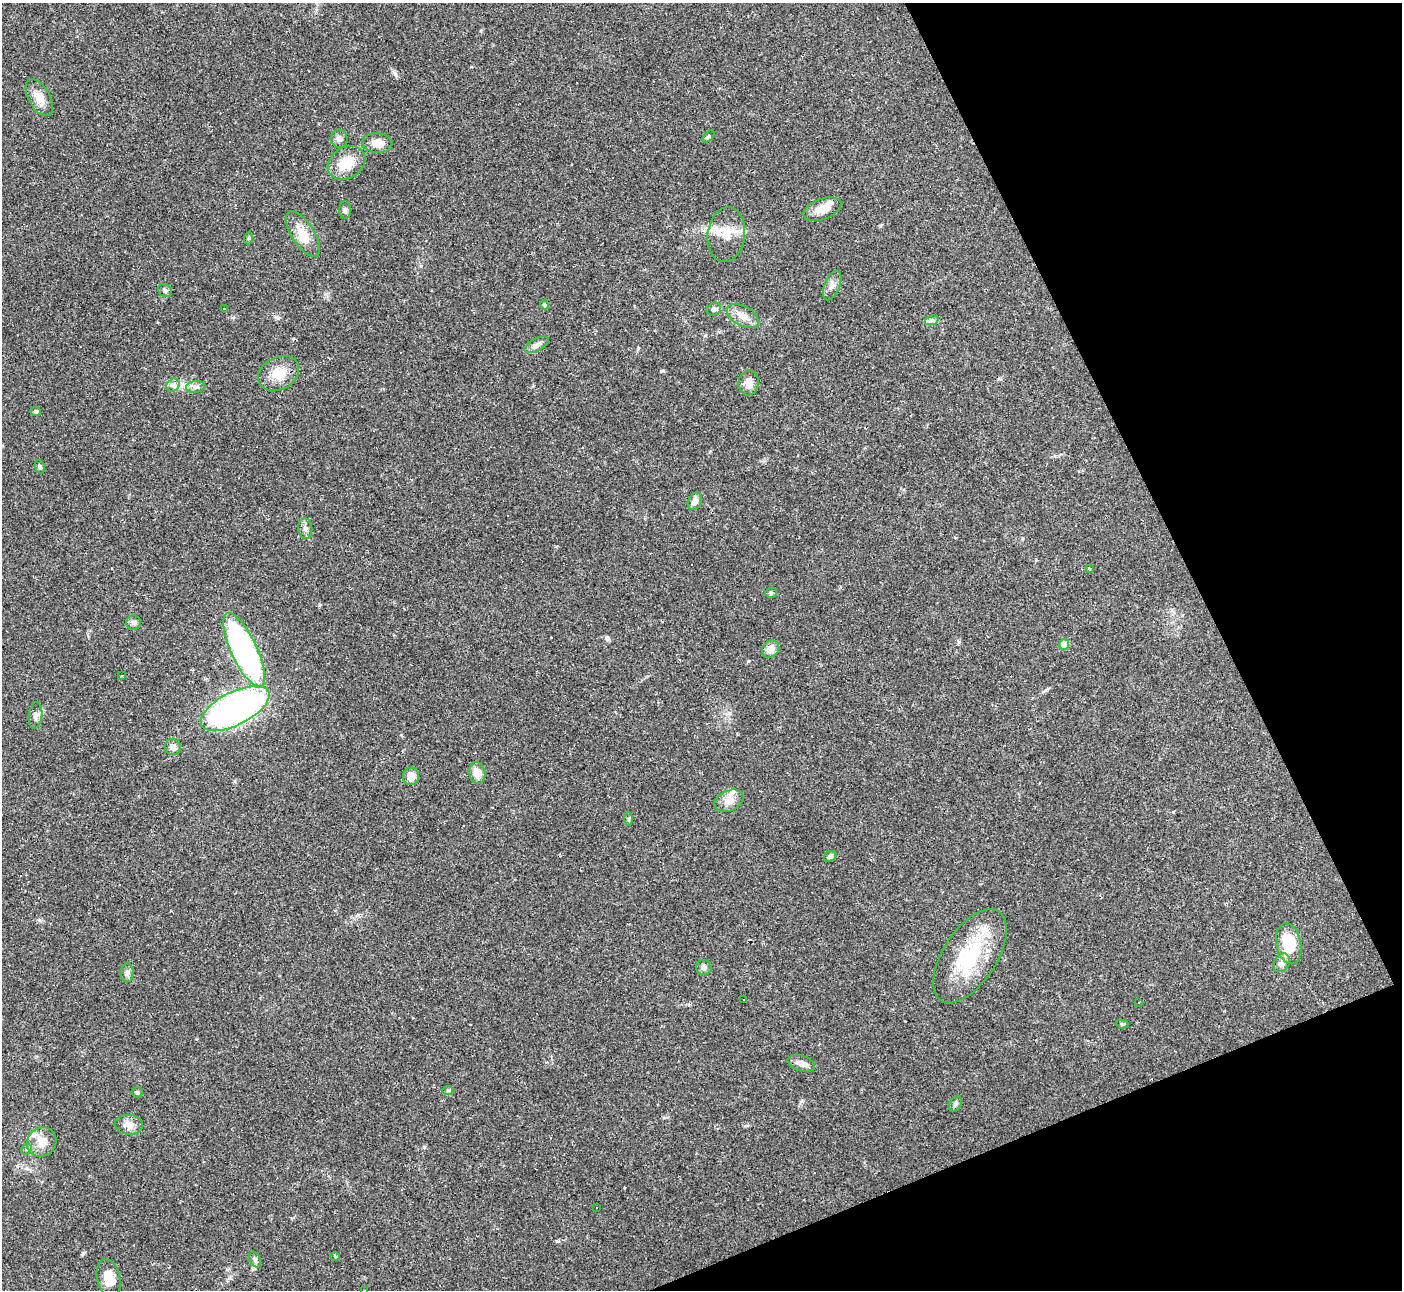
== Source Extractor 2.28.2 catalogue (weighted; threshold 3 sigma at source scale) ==
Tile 12 of 4 x 4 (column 4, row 3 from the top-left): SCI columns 4201-5600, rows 1443-2730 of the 5604 x 5592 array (HDU 1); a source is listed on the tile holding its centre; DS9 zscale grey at full resolution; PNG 1404 x 1292 px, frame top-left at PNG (2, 3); each listed source drawn as its Kron ellipse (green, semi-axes under 4 px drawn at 4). Shown black and unused: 20% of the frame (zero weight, under 2 of 3 exposures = <1% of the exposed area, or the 3 px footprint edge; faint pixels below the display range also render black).
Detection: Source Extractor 2.28.2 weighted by HDU 2 'WHT'; one run over the whole footprint, this tile lists its part. Background 0.0515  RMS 0.0057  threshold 0.0255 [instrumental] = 3 sigma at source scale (4.5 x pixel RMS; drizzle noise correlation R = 1.50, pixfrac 1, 0.05/0.05 arcsec/px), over >= 5 px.
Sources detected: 77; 12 cosmic-ray / hot-pixel residue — neither listed nor drawn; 4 inside a brighter listed object's ellipse — not listed separately; the other 61 listed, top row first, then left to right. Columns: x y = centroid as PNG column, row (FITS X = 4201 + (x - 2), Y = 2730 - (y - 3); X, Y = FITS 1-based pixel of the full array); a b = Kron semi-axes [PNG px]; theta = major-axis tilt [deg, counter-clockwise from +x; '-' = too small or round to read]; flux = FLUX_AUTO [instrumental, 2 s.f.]
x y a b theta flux
39 98 20 10 -60 6.5
709 136 7 4 45 0.92
339 139 9 8 - 2.3
377 143 15 10 -4 6.4
347 163 20 15 31 13
822 209 20 10 20 6.7
345 210 9 5 90 1.4
303 234 26 11 -57 9.4
726 235 27 18 83 10
249 238 6 4 71 0.75
832 285 16 7 69 2.9
165 290 7 6 - 1.5
544 305 5 4 - 0.78
224 308 3 3 - 6.5
714 309 7 6 - 1.4
743 316 17 9 -29 5.8
932 320 7 4 18 1.3
537 345 13 6 28 2.6
279 373 21 16 28 10
749 383 12 10 81 4
173 385 7 6 - 1.6
195 387 9 6 6 2
36 411 5 4 - 1.4
40 467 7 5 -70 1.1
695 501 9 6 64 3.9
305 528 10 7 -84 2.1
1089 569 4 3 - 0.51
771 593 6 5 - 0.97
134 623 7 7 - 1.5
1064 645 5 5 - 12
771 649 9 8 - 5.9
244 650 40 13 -65 150
122 675 4 2 - 0.36
235 708 38 16 27 180
35 716 13 6 83 2.4
173 747 8 8 - 3.1
477 773 11 8 -80 5.9
411 776 9 8 - 4.8
729 801 15 10 25 5.1
629 819 6 4 89 0.79
830 856 6 5 - 1.5
1289 944 20 12 -79 21
970 956 53 27 57 40
1282 963 10 7 58 3.6
704 967 8 7 - 1.9
127 973 9 6 88 1.8
743 999 3 3 - 5.9
1139 1002 3 2 - 0.34
1122 1024 6 4 -9 0.75
801 1063 14 7 -17 3.6
448 1090 6 4 1 0.71
137 1092 5 5 - 0.82
955 1104 8 5 62 1.3
129 1125 14 10 -5 4.9
42 1142 15 14 - 6.6
27 1149 6 4 42 0.91
596 1208 3 3 - 4.1
335 1256 5 3 - 0.64
255 1260 8 5 -63 1.5
109 1278 19 11 -76 9.7
364 1290 3 2 - 0.67
Isophote crosses this tile's border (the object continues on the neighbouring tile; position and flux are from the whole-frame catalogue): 1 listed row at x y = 364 1290
Unlisted compact peaks at least as high as the median listed source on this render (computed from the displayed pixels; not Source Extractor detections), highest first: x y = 395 74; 424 1147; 802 1101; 608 638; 558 1241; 84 1253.